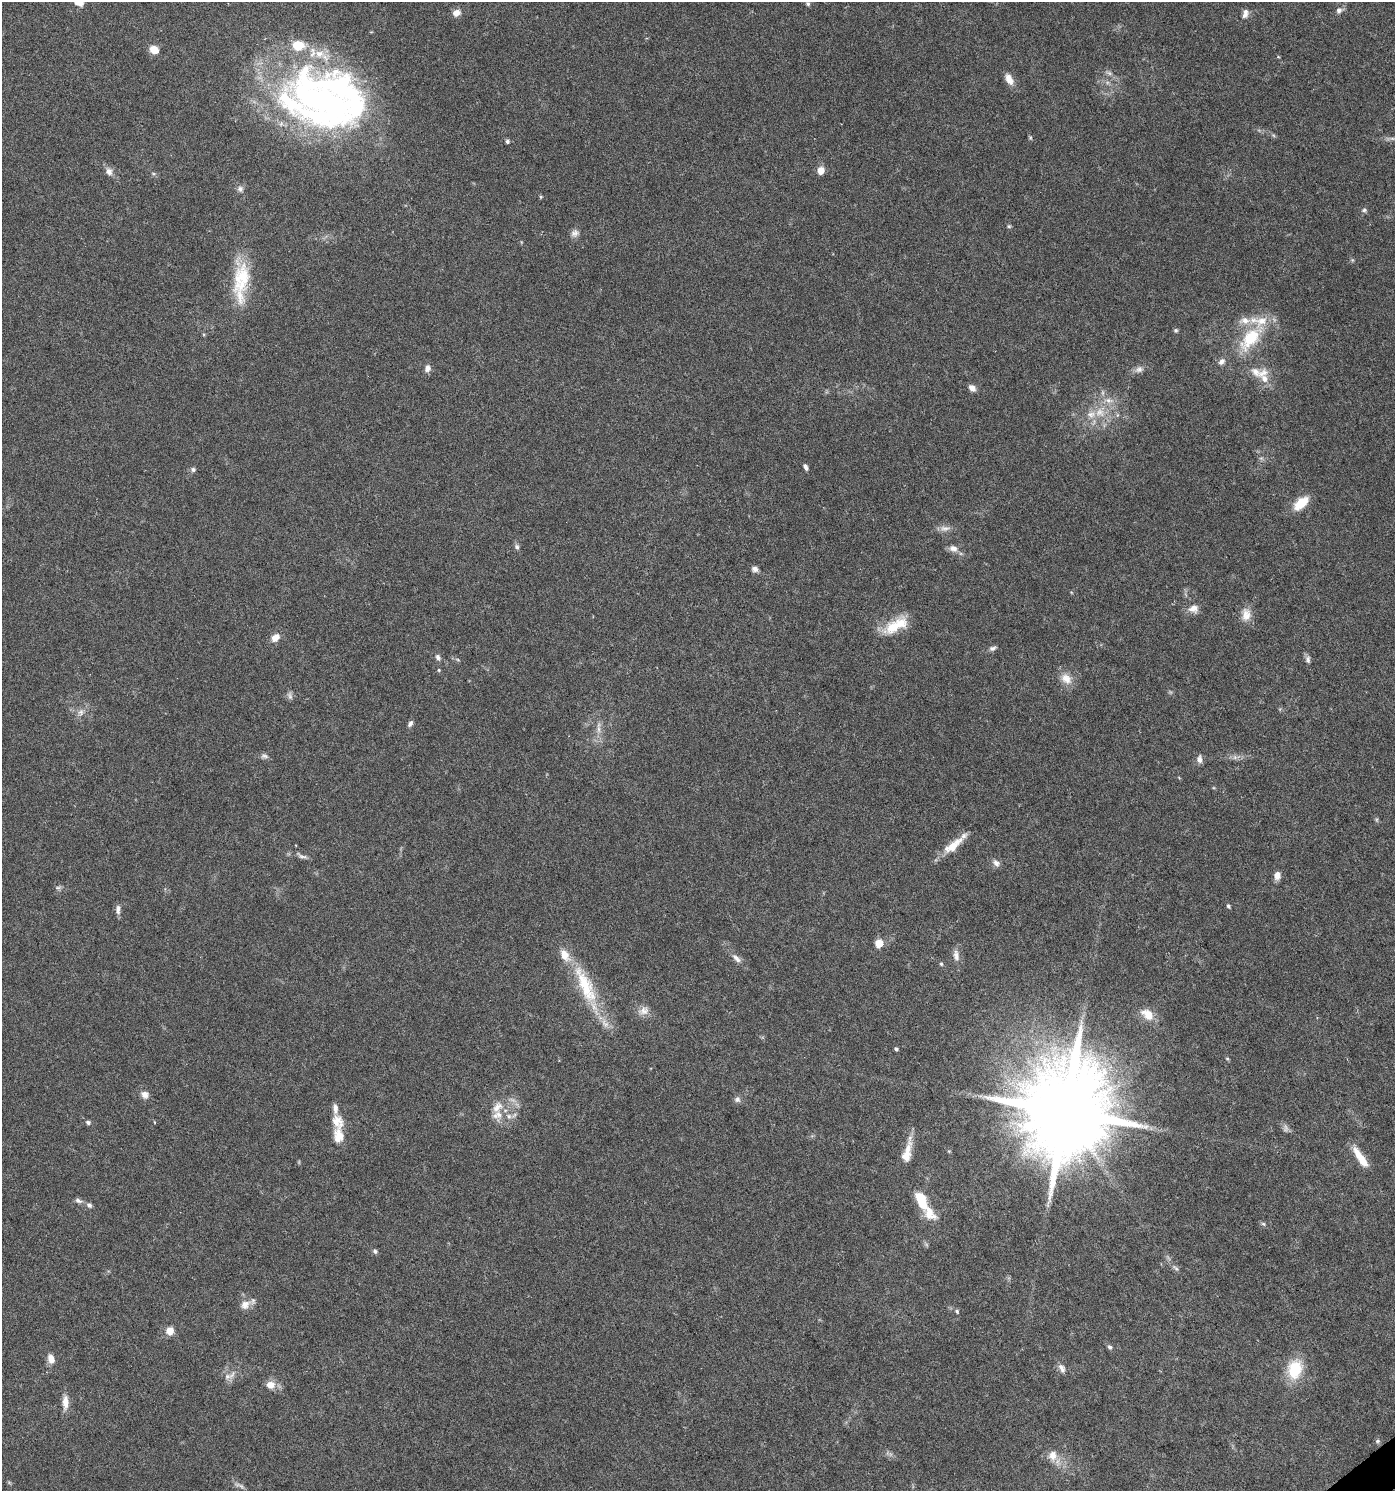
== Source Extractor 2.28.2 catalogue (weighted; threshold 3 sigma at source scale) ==
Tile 6 of 4 x 4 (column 2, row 2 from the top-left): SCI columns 1590-2982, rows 2981-4469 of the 5902 x 5966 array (HDU 1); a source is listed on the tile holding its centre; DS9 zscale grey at full resolution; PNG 1397 x 1493 px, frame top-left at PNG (2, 2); no overlay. Shown black and unused: <1% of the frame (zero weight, under 5 of 9 exposures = <1% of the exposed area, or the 3 px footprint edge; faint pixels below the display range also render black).
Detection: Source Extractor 2.28.2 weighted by HDU 2 'WHT'; one run over the whole footprint, this tile lists its part. Background 0.0431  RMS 0.0026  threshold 0.0107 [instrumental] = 3 sigma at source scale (4.09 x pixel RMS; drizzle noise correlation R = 1.36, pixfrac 0.8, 0.0396/0.0396 arcsec/px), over >= 5 px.
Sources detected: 122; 4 too faint to see at this stretch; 1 inside a brighter object's white glare — not listed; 17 inside a brighter listed object's ellipse — not listed separately; the other 100 listed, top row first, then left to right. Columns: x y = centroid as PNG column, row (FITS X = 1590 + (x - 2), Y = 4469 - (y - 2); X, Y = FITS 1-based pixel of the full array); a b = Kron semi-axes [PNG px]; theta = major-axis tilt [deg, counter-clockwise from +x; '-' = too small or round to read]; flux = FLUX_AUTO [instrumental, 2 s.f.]
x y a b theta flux
78 2 12 7 -33 2.8
808 4 6 5 - 0.46
1339 10 9 8 - 1
457 13 10 8 26 1.7
1245 13 13 7 75 1.3
154 50 9 7 -26 3.4
1278 57 5 3 - 0.22
1009 79 15 8 -61 2.2
322 102 89 52 -34 110
1030 138 5 5 - 0.33
507 141 5 4 - 0.52
821 170 7 7 - 2.3
109 172 10 8 -62 1.4
153 173 6 4 -20 0.35
240 189 9 8 - 0.91
541 197 5 4 - 0.28
1364 210 7 6 - 0.55
1009 226 6 5 - 0.36
575 233 11 9 29 1.2
1352 260 5 5 - 0.34
241 279 49 22 85 13
1176 330 6 5 - 0.42
1250 338 42 19 49 14
427 368 10 8 74 1.1
1139 369 11 8 20 1.2
1263 373 19 10 29 2.7
972 388 8 6 -45 1.5
1108 400 15 7 -9 2.1
1100 412 15 14 - 4.5
1117 415 7 4 71 0.38
1261 458 7 4 -18 0.45
805 467 7 4 -64 0.76
193 469 6 6 - 0.62
1301 503 16 9 41 6
517 547 8 6 -47 0.65
953 549 11 8 -23 1.5
755 569 8 6 -17 1
1193 609 14 11 2 2
1246 614 18 13 86 2.7
893 627 25 15 27 7.1
275 638 11 8 43 2.1
992 648 9 6 17 0.76
438 657 9 6 -58 0.86
1308 660 10 7 -79 0.82
439 670 4 4 - 0.26
1066 679 18 13 -43 2.9
290 696 12 6 -75 0.82
81 712 11 7 72 1.3
410 724 10 6 57 0.72
599 729 12 5 -89 1.2
264 756 11 6 -1 0.81
1235 757 7 6 - 0.75
1199 759 10 6 -86 1.2
1377 820 6 4 -72 0.37
953 846 32 10 39 4.7
302 856 17 6 -20 1.1
996 863 10 7 -42 1.2
1277 875 9 7 78 1.7
58 888 10 4 11 0.51
1228 906 6 4 -55 0.43
118 910 12 6 88 1.1
879 943 5 5 - 8
956 955 16 8 -81 1.7
736 958 15 6 -44 1.4
941 964 6 5 - 0.36
585 985 64 18 -66 15
644 1011 15 11 17 2
1148 1014 18 11 -37 3.9
896 1049 4 3 - 0.5
1227 1058 5 3 - 0.25
145 1094 10 9 - 1.5
737 1099 8 8 - 0.88
497 1107 18 11 52 3
335 1108 14 7 -85 1.4
1065 1111 27 22 -75 4400
509 1116 9 7 -36 1.2
88 1122 6 5 - 0.58
338 1136 22 14 -84 3.8
949 1151 4 4 - 0.26
907 1152 32 9 77 4.3
1358 1154 23 9 -63 3.5
78 1201 11 6 -19 0.84
921 1201 23 10 -64 7
89 1205 8 6 -40 0.76
1263 1224 6 5 - 0.45
375 1251 7 5 -31 0.55
1176 1268 11 5 -51 0.74
245 1305 15 11 37 2.2
957 1311 5 5 - 0.38
169 1331 8 7 - 2.6
1110 1347 7 5 -46 0.55
51 1359 10 7 -73 2.2
1062 1368 13 7 -63 1.3
1295 1369 21 15 74 9.7
227 1376 12 9 9 1.5
270 1385 11 9 0 2.4
65 1402 19 8 -90 2.3
1377 1441 6 5 - 0.41
1053 1455 14 12 90 2.7
239 1485 18 4 -22 0.86
Isophote crosses this tile's border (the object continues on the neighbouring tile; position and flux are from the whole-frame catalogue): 1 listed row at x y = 78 2